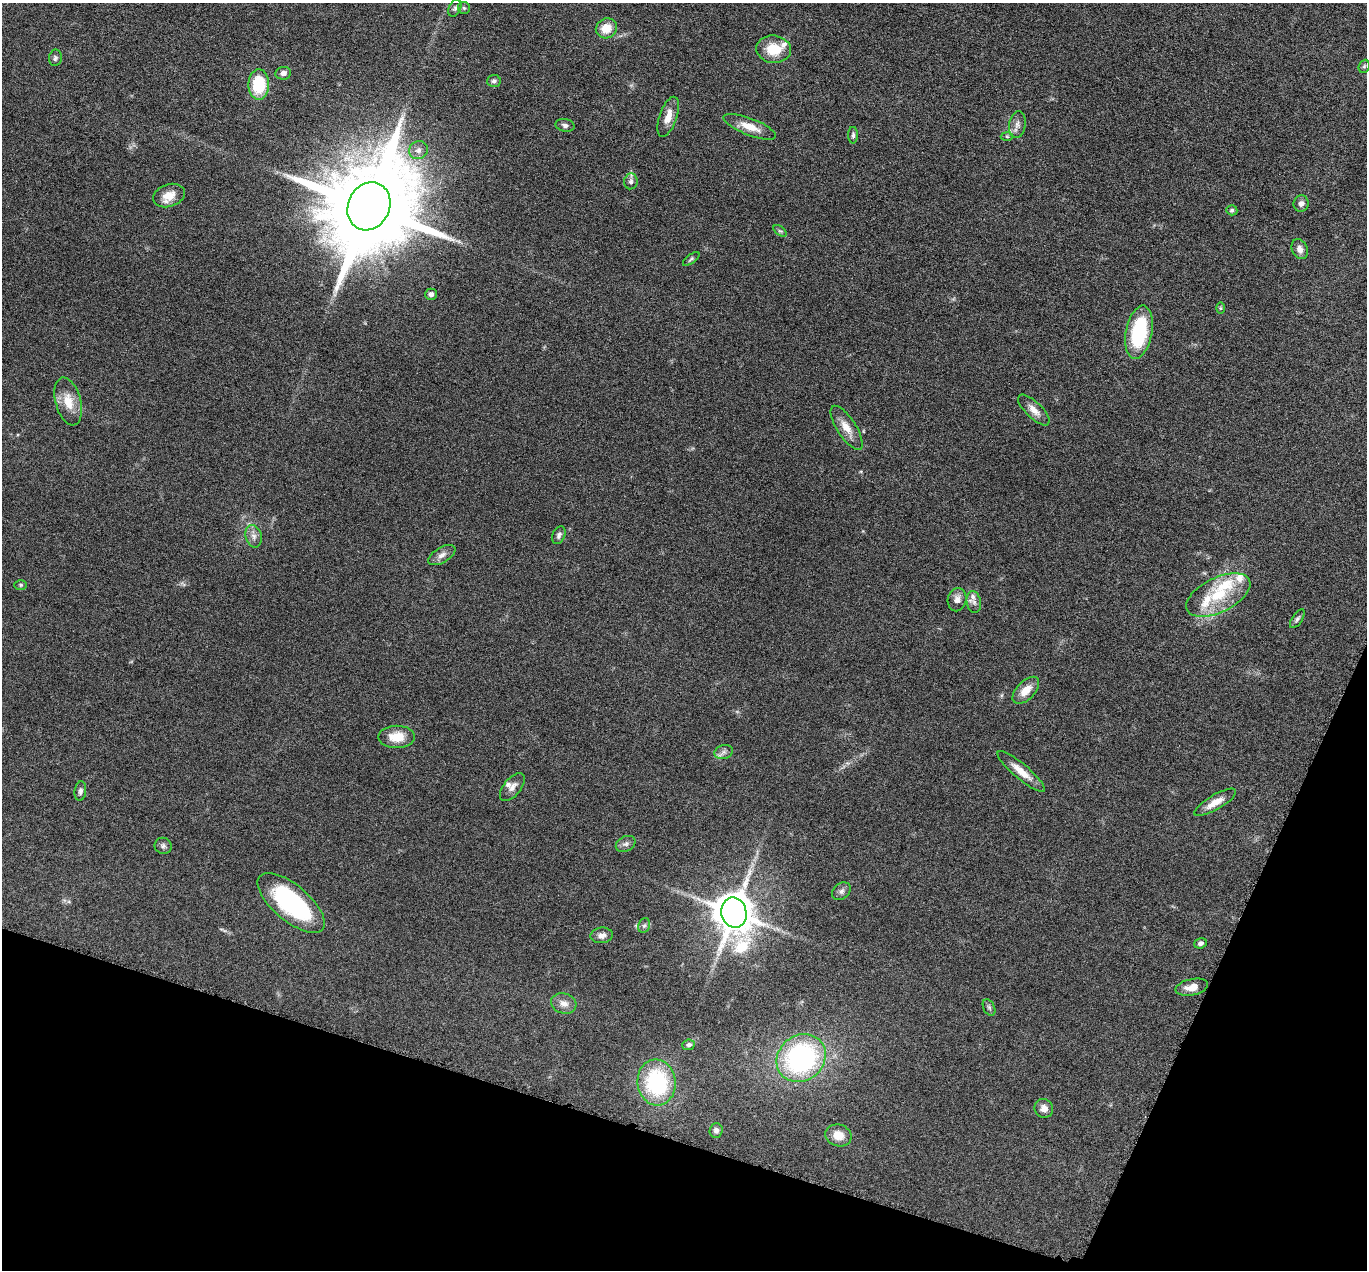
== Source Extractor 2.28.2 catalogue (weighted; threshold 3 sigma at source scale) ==
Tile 15 of 4 x 4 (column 3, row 4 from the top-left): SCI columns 2734-4098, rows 271-1538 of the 5469 x 5483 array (HDU 1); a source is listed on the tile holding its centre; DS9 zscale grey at full resolution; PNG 1369 x 1272 px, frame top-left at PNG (2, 3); each listed source drawn as its Kron ellipse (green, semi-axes under 4 px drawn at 4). Shown black and unused: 16% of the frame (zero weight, under 4 of 8 exposures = <1% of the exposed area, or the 3 px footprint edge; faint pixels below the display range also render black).
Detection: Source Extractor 2.28.2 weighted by HDU 2 'WHT'; one run over the whole footprint, this tile lists its part. Background 0.0374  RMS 0.004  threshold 0.0162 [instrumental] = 3 sigma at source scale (4.09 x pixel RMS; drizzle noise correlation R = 1.36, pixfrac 0.8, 0.05/0.05 arcsec/px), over >= 5 px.
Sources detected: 68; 6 inside a brighter listed object's ellipse — not listed separately; the other 62 listed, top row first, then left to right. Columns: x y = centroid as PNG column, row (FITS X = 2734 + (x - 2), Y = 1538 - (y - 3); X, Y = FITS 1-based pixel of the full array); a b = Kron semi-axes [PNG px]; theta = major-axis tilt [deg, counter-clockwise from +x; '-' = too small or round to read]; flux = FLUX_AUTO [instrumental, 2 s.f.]
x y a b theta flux
455 8 9 6 66 0.98
464 8 6 6 - 0.71
606 28 11 9 30 5.6
774 49 17 13 -6 9.1
55 58 8 6 81 0.93
1364 66 7 5 67 0.58
283 73 8 6 8 1.8
494 81 7 6 - 0.9
259 84 15 10 -90 17
668 117 21 8 71 4.3
565 125 9 6 -12 1.3
1017 125 14 8 81 2.1
750 127 28 8 -21 5.8
853 135 8 5 90 0.85
1007 136 6 4 -2 0.57
418 150 9 9 - 1.7
631 181 8 6 84 1.1
169 195 16 11 19 4.8
1301 204 8 7 - 1.5
369 206 25 20 64 8900
1232 210 5 5 - 0.85
780 231 8 4 -35 0.62
1300 249 10 7 -68 2.2
691 259 10 4 38 0.66
431 294 6 5 - 1.2
1220 308 6 4 89 0.46
1139 332 27 13 79 27
68 401 24 12 -74 6.8
1034 410 20 8 -44 3.2
847 428 25 9 -57 4.8
559 535 9 6 68 1.1
254 536 11 8 -75 2.1
442 555 15 7 31 2.1
21 585 6 5 - 0.53
1218 595 35 17 26 15
957 600 12 9 78 2.3
974 602 11 7 -79 1.8
1297 619 11 5 56 0.86
1026 690 16 9 46 4.9
396 737 18 11 0 6.5
724 752 9 7 17 1.4
1021 771 30 7 -40 5.4
512 787 17 8 51 2.3
80 791 10 5 82 1.1
1215 802 24 7 30 4.4
626 844 10 7 26 1.4
163 846 8 8 - 1.1
841 891 10 8 40 1.4
291 903 41 18 -40 42
734 913 15 12 -78 1000
644 925 7 5 67 0.82
602 935 11 8 6 2
1201 943 6 5 - 1
1192 987 16 8 12 3.3
564 1003 13 10 -15 2.7
989 1007 9 5 -63 0.8
689 1045 6 5 - 1.1
801 1058 26 22 40 68
657 1082 23 19 -83 35
1044 1108 9 9 - 2.3
716 1130 7 6 - 1.3
838 1135 13 11 -16 5